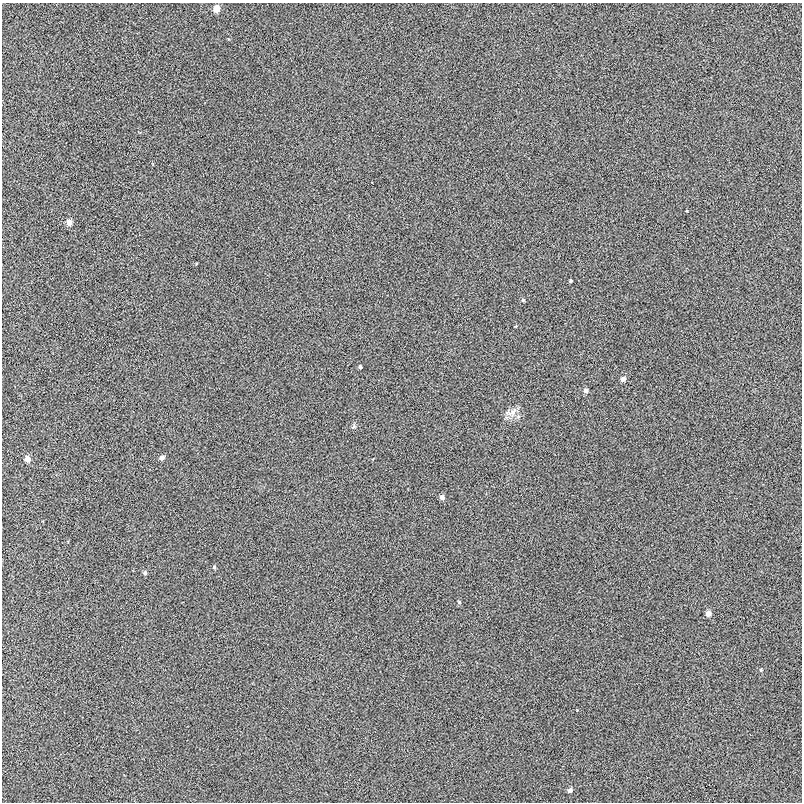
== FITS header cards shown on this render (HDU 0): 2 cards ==
NAXIS1  =                  800
NAXIS2  =                  800

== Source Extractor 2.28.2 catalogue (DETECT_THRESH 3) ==
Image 800 x 800 px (HDU 0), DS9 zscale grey, 1 PNG px = 1 image px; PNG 804 x 804 px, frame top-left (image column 1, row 800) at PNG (2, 3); no overlay
Background -5.83e-04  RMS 0.013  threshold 0.038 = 3 sigma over >= 5 px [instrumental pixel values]
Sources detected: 18; all 18 listed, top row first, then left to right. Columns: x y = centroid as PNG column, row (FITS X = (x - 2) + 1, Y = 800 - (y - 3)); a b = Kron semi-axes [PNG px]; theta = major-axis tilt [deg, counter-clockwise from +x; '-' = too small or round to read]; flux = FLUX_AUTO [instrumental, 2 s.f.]
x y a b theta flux
216 9 5 5 - 10
69 222 5 5 - 6.3
571 281 3 3 - 1.1
523 300 4 4 - 1.1
360 367 3 3 - 1.4
623 379 5 5 - 3.6
586 390 6 5 - 2.5
513 411 16 7 58 6.4
354 426 6 4 48 1.5
162 457 5 5 - 2.9
27 459 5 5 - 5.7
442 497 5 5 - 3.3
214 567 5 4 - 1.2
145 573 5 5 - 1.8
459 602 5 4 - 0.93
708 613 5 5 - 4.8
761 670 4 4 - 0.82
570 790 5 4 - 2.9